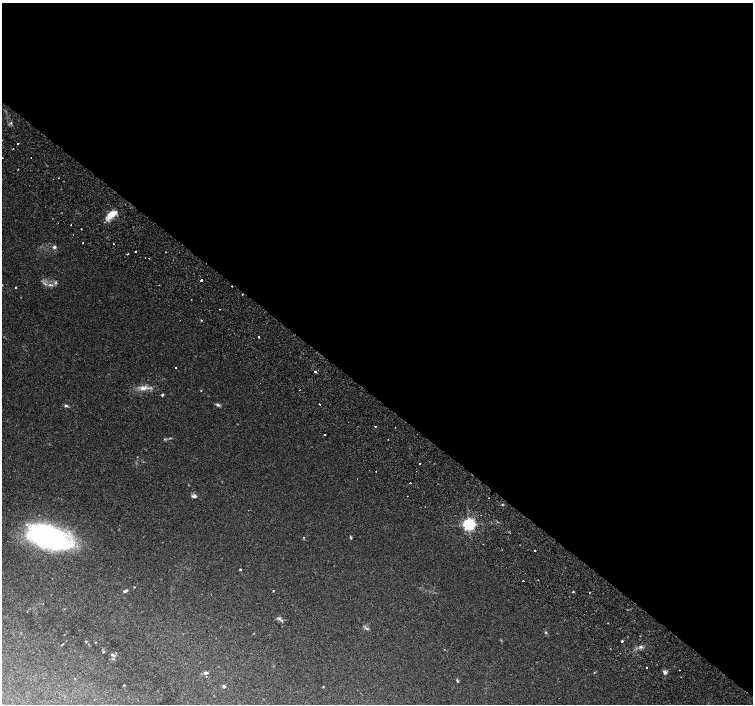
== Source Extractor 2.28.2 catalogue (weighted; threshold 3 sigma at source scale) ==
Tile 3 of 4 x 4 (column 3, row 1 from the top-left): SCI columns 3092-4592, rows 4546-5948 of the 6176 x 6218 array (HDU 1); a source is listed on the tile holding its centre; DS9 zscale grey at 2 x 2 block average (1 PNG px = mean of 2 x 2 image px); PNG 755 x 706 px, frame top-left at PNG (2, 3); no overlay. Shown black and unused: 56% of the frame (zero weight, under 2 of 3 exposures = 6% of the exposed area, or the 3 px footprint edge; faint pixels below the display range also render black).
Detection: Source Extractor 2.28.2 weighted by HDU 2 'WHT'; one run over the whole footprint, this tile lists its part. Background 0.023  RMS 0.003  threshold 0.0135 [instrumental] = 3 sigma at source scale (4.5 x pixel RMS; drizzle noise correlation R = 1.50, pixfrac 1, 0.0396/0.0396 arcsec/px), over >= 5 px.
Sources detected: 71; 3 too faint to see at this stretch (2 x 2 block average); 1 inside a brighter object's white glare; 2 cosmic-ray / hot-pixel residue — not listed; the other 65 listed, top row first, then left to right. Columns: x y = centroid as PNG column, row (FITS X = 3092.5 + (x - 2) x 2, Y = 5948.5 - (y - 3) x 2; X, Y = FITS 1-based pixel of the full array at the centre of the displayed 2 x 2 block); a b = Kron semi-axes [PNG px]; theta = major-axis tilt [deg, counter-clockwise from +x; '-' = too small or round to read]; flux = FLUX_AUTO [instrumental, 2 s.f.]
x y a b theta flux
11 123 4 3 - 0.78
18 144 2 2 - 1.5
13 149 2 2 - 0.25
18 169 2 2 - 0.56
58 178 2 2 - 0.61
112 214 11 5 35 11
71 225 2 2 - 0.51
83 243 2 2 - 0.45
113 244 2 2 - 0.41
54 247 4 4 - 1.6
135 252 2 2 - 2.1
166 252 2 2 - 0.95
127 254 2 2 - 0.64
149 258 2 2 - 0.31
201 280 2 2 - 4.1
50 285 9 3 -4 2.1
15 287 3 2 - 0.44
219 309 2 2 - 0.25
201 320 2 2 - 1.6
259 337 2 2 - 1.6
175 367 2 2 - 1.2
315 372 2 2 - 6.6
143 388 12 6 11 4.7
201 390 2 2 - 1.4
162 395 2 2 - 1.2
319 404 2 2 - 1.3
218 405 5 4 - 1.3
66 406 5 3 - 1.1
375 426 2 2 - 1.3
395 427 2 2 - 1
325 434 2 2 - 2.1
164 439 3 3 - 0.57
419 464 2 2 - 1
376 471 2 2 - 0.23
410 483 2 2 - 2.6
194 496 6 4 2 1.8
407 496 2 2 - 0.44
502 504 3 2 - 0.45
469 524 3 3 - 170
304 537 3 2 - 0.35
51 538 42 20 -20 100
351 538 4 3 - 0.61
535 550 2 2 - 3
240 569 2 2 - 0.83
523 581 2 2 - 1.2
125 591 6 3 22 1.2
273 591 2 2 - 0.39
573 592 3 2 - 0.48
589 593 2 2 - 0.3
279 619 7 3 -31 1.5
546 632 3 3 - 0.64
86 641 3 3 - 0.42
622 641 2 2 - 2.3
62 645 3 2 - 0.44
641 647 5 3 - 1.3
103 652 3 3 - 0.52
112 654 4 3 - 0.91
646 667 2 2 - 0.7
594 672 2 2 - 0.35
665 672 6 4 -48 1.8
205 673 4 3 - 1.5
457 681 5 3 - 0.7
124 685 2 2 - 0.55
224 686 2 2 - 2.3
323 686 2 2 - 0.37